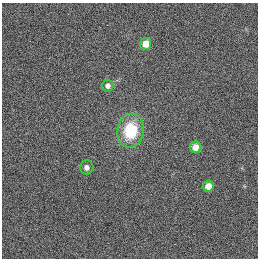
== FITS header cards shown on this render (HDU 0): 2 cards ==
NAXIS1  =                  256
NAXIS2  =                  256

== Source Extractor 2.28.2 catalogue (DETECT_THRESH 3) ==
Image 256 x 256 px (HDU 0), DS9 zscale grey, 1 PNG px = 1 image px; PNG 260 x 260 px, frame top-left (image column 1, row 256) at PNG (2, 3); each listed source drawn as its Kron ellipse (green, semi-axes under 4 px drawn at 4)
Background 1120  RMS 5.2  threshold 15.6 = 3 sigma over >= 5 px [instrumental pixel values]
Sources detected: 6; all 6 listed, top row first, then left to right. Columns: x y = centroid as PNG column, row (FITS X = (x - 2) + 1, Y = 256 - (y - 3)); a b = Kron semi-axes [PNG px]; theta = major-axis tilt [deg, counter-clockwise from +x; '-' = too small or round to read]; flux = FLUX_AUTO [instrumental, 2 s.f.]
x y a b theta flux
146 44 6 5 - 4300
108 86 6 6 - 1500
130 131 17 13 79 16000
196 147 5 5 - 3500
86 167 7 7 - 1800
208 186 5 5 - 3000